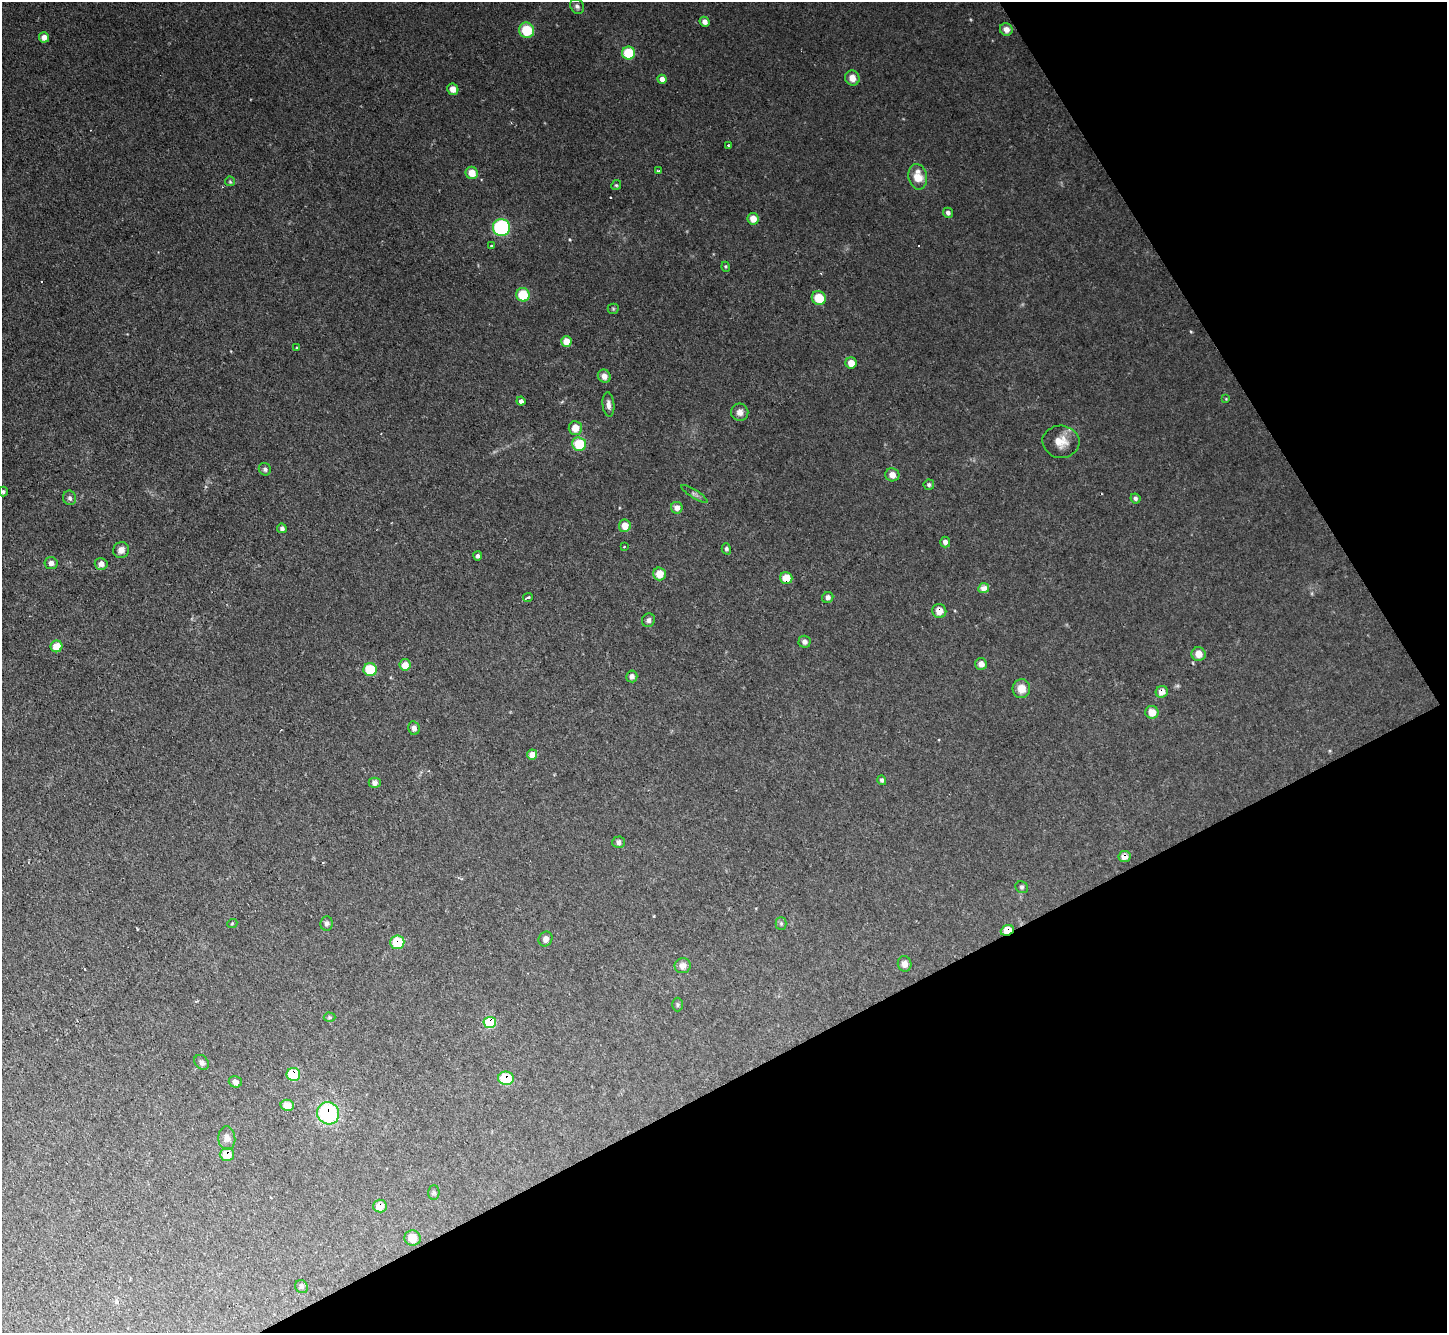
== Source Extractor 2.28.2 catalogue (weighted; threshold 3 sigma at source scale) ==
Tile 12 of 4 x 4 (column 4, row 3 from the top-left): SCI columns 4338-5782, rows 1487-2817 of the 5782 x 5770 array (HDU 1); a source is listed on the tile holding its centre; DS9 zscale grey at full resolution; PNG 1449 x 1335 px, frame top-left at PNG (2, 2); each listed source drawn as its Kron ellipse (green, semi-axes under 4 px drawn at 4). Shown black and unused: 28% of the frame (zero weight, under 2 of 3 exposures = <1% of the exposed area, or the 3 px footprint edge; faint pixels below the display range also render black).
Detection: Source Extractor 2.28.2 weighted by HDU 2 'WHT'; one run over the whole footprint, this tile lists its part. Background 0.0986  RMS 0.0077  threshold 0.0349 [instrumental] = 3 sigma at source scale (4.5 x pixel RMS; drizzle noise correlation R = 1.50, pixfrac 1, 0.05/0.05 arcsec/px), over >= 5 px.
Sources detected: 101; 3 cosmic-ray / hot-pixel residue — neither listed nor drawn; the other 98 listed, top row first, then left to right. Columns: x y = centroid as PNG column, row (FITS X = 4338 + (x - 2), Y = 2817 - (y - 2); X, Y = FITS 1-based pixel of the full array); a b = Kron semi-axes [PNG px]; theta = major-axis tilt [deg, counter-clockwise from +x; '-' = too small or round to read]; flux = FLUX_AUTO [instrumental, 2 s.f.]
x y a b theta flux
577 6 8 6 -55 2.5
705 22 5 5 - 4.6
1006 29 6 6 - 5.3
527 30 8 7 - 23
44 37 5 5 - 5.8
629 53 6 6 - 28
852 78 8 7 - 6.8
662 79 4 4 - 5.3
453 89 6 5 - 6.6
728 145 3 2 - 0.79
658 171 3 3 - 1
472 173 6 6 - 9.9
918 177 13 9 -79 13
230 181 5 5 - 0.97
616 185 5 4 - 1.1
948 213 5 5 - 2.4
753 219 6 5 - 8.5
501 227 8 8 - 94
491 246 3 3 - 0.93
726 267 5 3 - 0.85
523 295 7 6 - 23
819 298 7 6 - 17
613 309 5 5 - 1.1
566 342 5 5 - 11
297 347 3 3 - 1.2
851 363 5 5 - 8.1
604 376 7 6 - 5
1226 399 4 4 - 0.62
521 401 4 4 - 3.2
608 404 12 6 -84 3.9
740 412 9 8 - 4.4
575 428 7 6 - 9.7
1061 442 18 16 -4 12
579 444 7 7 - 25
265 469 6 6 - 2.1
892 475 7 6 - 5.8
929 485 5 5 - 1.8
3 492 5 4 - 1.5
694 494 15 4 -32 2.1
70 498 7 6 - 2.3
1135 498 5 4 - 1.7
677 508 6 6 - 5.6
625 526 6 6 - 8.6
282 528 5 5 - 2.1
945 542 5 5 - 3.1
624 546 3 2 - 0.94
726 549 5 4 - 1.9
121 550 8 7 - 5
478 556 4 4 - 2
51 563 6 6 - 3.7
101 564 6 6 - 4.7
659 574 6 6 - 11
786 578 6 6 - 11
984 588 5 5 - 6.9
528 597 5 3 - 2.2
828 597 6 5 - 3.1
939 611 7 7 - 8.2
648 620 7 6 - 2.5
804 642 6 6 - 2.8
56 646 6 6 - 14
1198 654 7 7 - 7.6
981 664 6 6 - 4.8
405 665 6 5 - 10
370 670 7 6 - 24
632 676 6 5 - 3.3
1021 689 9 8 - 9.2
1162 692 6 5 - 6.4
1152 712 6 6 - 8.3
414 728 7 5 -78 3.8
532 754 5 5 - 7.6
882 780 5 4 - 1.6
375 783 6 5 - 3.8
618 842 6 6 - 2.6
1125 857 6 5 - 5.1
1022 887 6 5 - 1.5
327 923 7 6 - 2.4
781 923 6 5 - 1.5
232 924 5 3 - 0.76
1007 930 7 5 22 13
546 939 8 6 58 4
397 942 7 7 - 24
905 964 8 6 -75 4.6
683 966 8 7 - 4.7
677 1004 7 5 -90 1.4
330 1017 6 4 -2 1.3
490 1022 6 5 - 43
202 1062 8 6 -48 2.7
293 1074 7 6 - 28
506 1078 8 6 -2 25
235 1082 6 5 - 2.9
287 1105 7 5 -12 8
328 1113 11 10 - 71
227 1138 12 8 -85 4.6
227 1154 7 6 - 13
434 1193 7 5 89 1.5
380 1206 7 6 - 8.7
413 1238 8 7 - 8.6
301 1287 7 6 - 2.2
Overlapping masked pixels (flux is a lower limit): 12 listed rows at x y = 786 578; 939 611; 1162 692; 1125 857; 1007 930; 397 942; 490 1022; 293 1074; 506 1078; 328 1113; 227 1154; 380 1206